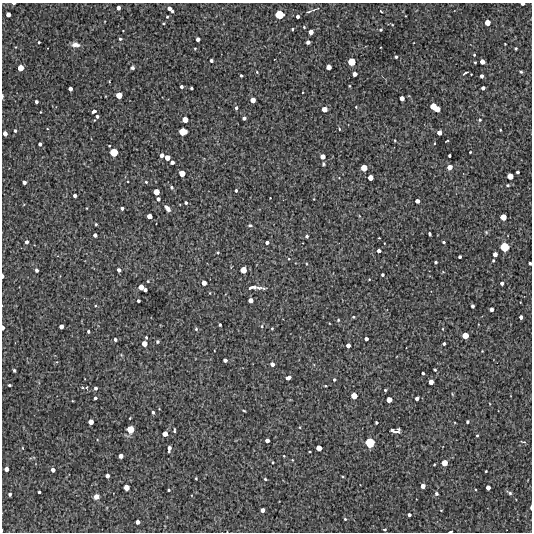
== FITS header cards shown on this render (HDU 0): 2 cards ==
NAXIS1  =                  530 /Length X axis
NAXIS2  =                  530 /Length Y axis

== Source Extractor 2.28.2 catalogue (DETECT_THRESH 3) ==
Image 530 x 530 px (HDU 0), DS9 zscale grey, 1 PNG px = 1 image px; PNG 534 x 534 px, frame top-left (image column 1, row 530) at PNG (2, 3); no overlay
Background 3740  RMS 280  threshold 852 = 3 sigma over >= 5 px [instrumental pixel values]
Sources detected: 219; all 219 listed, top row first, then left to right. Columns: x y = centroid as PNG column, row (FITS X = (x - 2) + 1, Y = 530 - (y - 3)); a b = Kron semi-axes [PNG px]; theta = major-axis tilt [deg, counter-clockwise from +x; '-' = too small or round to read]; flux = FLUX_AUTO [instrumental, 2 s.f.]
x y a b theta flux
13 3 3 2 - 22000
523 4 4 2 - 51000
118 8 4 4 - 68000
169 8 5 4 - 67000
172 11 3 2 - 21000
381 11 4 2 - 22000
309 12 10 3 19 35000
8 14 4 4 - 83000
279 14 6 6 - 290000
167 17 3 3 - 18000
298 17 3 3 - 47000
487 22 5 5 - 120000
163 23 3 2 - 15000
304 27 3 3 - 18000
292 29 3 3 - 21000
381 30 4 4 - 28000
311 32 4 4 - 98000
120 39 4 4 - 25000
198 39 4 4 - 62000
39 42 3 2 - 20000
308 42 4 4 - 61000
75 44 10 6 -5 97000
505 44 3 2 - 13000
516 48 3 3 - 24000
474 55 3 3 - 16000
396 57 3 3 - 29000
211 60 3 3 - 41000
351 62 6 6 - 220000
475 62 3 2 - 17000
482 62 4 4 - 96000
329 67 4 4 - 110000
21 68 5 5 - 140000
132 68 4 4 - 37000
257 72 4 3 - 18000
521 72 3 3 - 26000
465 73 5 2 - 35000
354 74 4 4 - 82000
241 76 3 3 - 29000
482 76 4 3 - 51000
109 81 3 2 - 15000
349 86 3 3 - 15000
181 87 3 3 - 43000
191 88 3 3 - 27000
483 88 4 3 - 55000
70 89 4 4 - 64000
119 95 5 5 - 150000
2 96 5 2 - 28000
402 98 4 4 - 84000
253 100 4 4 - 110000
36 102 3 3 - 39000
433 106 5 5 - 170000
356 107 3 3 - 15000
236 108 4 4 - 35000
324 109 5 5 - 110000
437 109 5 4 - 150000
94 111 4 3 - 53000
40 112 3 2 - 13000
97 116 3 3 - 40000
244 118 4 3 - 46000
185 120 5 5 - 130000
480 120 4 3 - 23000
339 129 4 3 - 23000
500 130 3 2 - 15000
15 131 4 3 - 31000
183 131 6 6 - 240000
439 132 4 4 - 86000
5 133 4 4 - 78000
395 140 3 2 - 14000
447 141 3 2 - 17000
435 143 4 2 - 13000
40 144 3 3 - 45000
114 152 6 6 - 250000
470 152 3 2 - 15000
162 155 4 4 - 61000
449 155 3 3 - 28000
323 156 4 4 - 91000
167 158 5 4 - 110000
172 162 4 3 - 59000
323 164 4 3 - 29000
450 167 5 5 - 110000
364 168 5 5 - 170000
517 172 3 3 - 32000
182 173 5 5 - 150000
510 176 5 5 - 150000
370 178 4 4 - 110000
24 182 4 3 - 53000
146 182 4 4 - 21000
507 185 4 3 - 20000
171 187 5 4 - 33000
236 191 4 3 - 28000
156 192 5 5 - 140000
75 196 4 3 - 54000
270 198 2 2 - 9900
158 199 4 3 - 47000
314 199 3 2 - 12000
417 201 4 4 - 72000
186 203 4 3 - 31000
122 208 4 3 - 41000
167 208 7 4 -49 83000
149 216 4 4 - 100000
503 217 5 5 - 150000
96 224 3 3 - 22000
250 225 5 4 - 31000
486 232 5 4 - 20000
430 234 3 3 - 29000
95 235 4 4 - 58000
307 236 4 3 - 31000
27 242 4 3 - 50000
267 242 4 3 - 47000
444 242 3 2 - 26000
504 247 7 7 - 320000
379 251 4 3 - 53000
218 252 3 3 - 21000
495 254 4 4 - 79000
460 257 3 3 - 34000
289 259 4 3 - 16000
493 260 3 2 - 22000
435 262 3 3 - 27000
530 263 3 3 - 31000
36 270 3 3 - 41000
119 270 4 3 - 53000
243 270 5 5 - 170000
382 275 3 3 - 30000
3 276 4 2 - 41000
369 279 3 3 - 12000
148 281 3 3 - 16000
204 283 4 4 - 93000
502 283 3 3 - 46000
141 287 5 5 - 110000
253 287 10 4 5 73000
259 288 12 4 -6 67000
145 290 3 3 - 47000
250 300 4 4 - 84000
138 301 3 3 - 32000
95 306 4 3 - 15000
472 306 4 3 - 45000
491 309 4 4 - 60000
353 317 4 3 - 20000
521 317 4 3 - 54000
338 320 5 4 - 19000
220 325 3 3 - 27000
262 326 4 3 - 18000
61 327 4 4 - 75000
3 328 4 3 - 59000
272 328 3 3 - 17000
196 329 4 4 - 26000
443 329 4 2 - 12000
88 331 3 3 - 31000
465 335 5 5 - 160000
146 337 3 3 - 20000
115 339 3 3 - 41000
366 339 4 3 - 51000
157 341 4 3 - 32000
144 344 5 5 - 110000
444 344 3 3 - 32000
348 345 4 4 - 72000
482 351 2 2 - 11000
225 360 4 4 - 58000
272 364 4 4 - 67000
14 370 3 3 - 30000
435 370 3 3 - 24000
423 373 3 3 - 30000
288 378 5 3 - 75000
334 380 3 3 - 25000
431 382 4 4 - 99000
9 385 3 3 - 23000
325 386 4 2 - 16000
83 388 3 2 - 15000
96 388 4 3 - 42000
385 390 3 3 - 22000
452 394 5 3 - 17000
354 396 5 5 - 150000
95 398 3 3 - 33000
417 398 4 3 - 55000
389 400 5 4 - 110000
244 411 4 2 - 17000
153 412 4 3 - 32000
91 422 4 4 - 110000
376 422 3 3 - 29000
467 422 3 3 - 29000
130 429 6 6 - 210000
174 430 5 2 - 24000
393 430 7 3 -26 52000
398 430 5 3 - 44000
165 434 4 4 - 110000
477 435 3 3 - 20000
267 440 4 4 - 71000
523 442 7 2 -11 20000
370 443 8 7 - 350000
23 448 4 3 - 13000
319 448 5 4 - 120000
169 449 6 3 84 72000
121 456 4 4 - 75000
284 456 3 2 - 14000
292 460 3 3 - 13000
273 462 3 2 - 18000
444 463 6 5 - 150000
6 469 4 4 - 73000
53 470 4 4 - 73000
486 471 3 2 - 17000
107 476 4 4 - 67000
196 478 2 2 - 15000
265 479 3 3 - 21000
423 486 4 4 - 83000
126 487 5 5 - 130000
488 488 4 4 - 77000
169 490 3 2 - 23000
39 492 3 3 - 29000
510 493 7 4 -33 38000
10 494 3 3 - 41000
436 494 4 4 - 39000
96 497 6 5 - 93000
531 507 4 2 - 26000
262 510 4 4 - 71000
409 515 4 3 - 44000
345 519 4 4 - 23000
137 522 4 4 - 70000
385 529 4 3 - 31000
450 531 4 2 - 25000
At the frame edge (FLAGS 8, measured only in part): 8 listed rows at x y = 13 3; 523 4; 2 96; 530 263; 3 276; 3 328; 531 507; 450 531